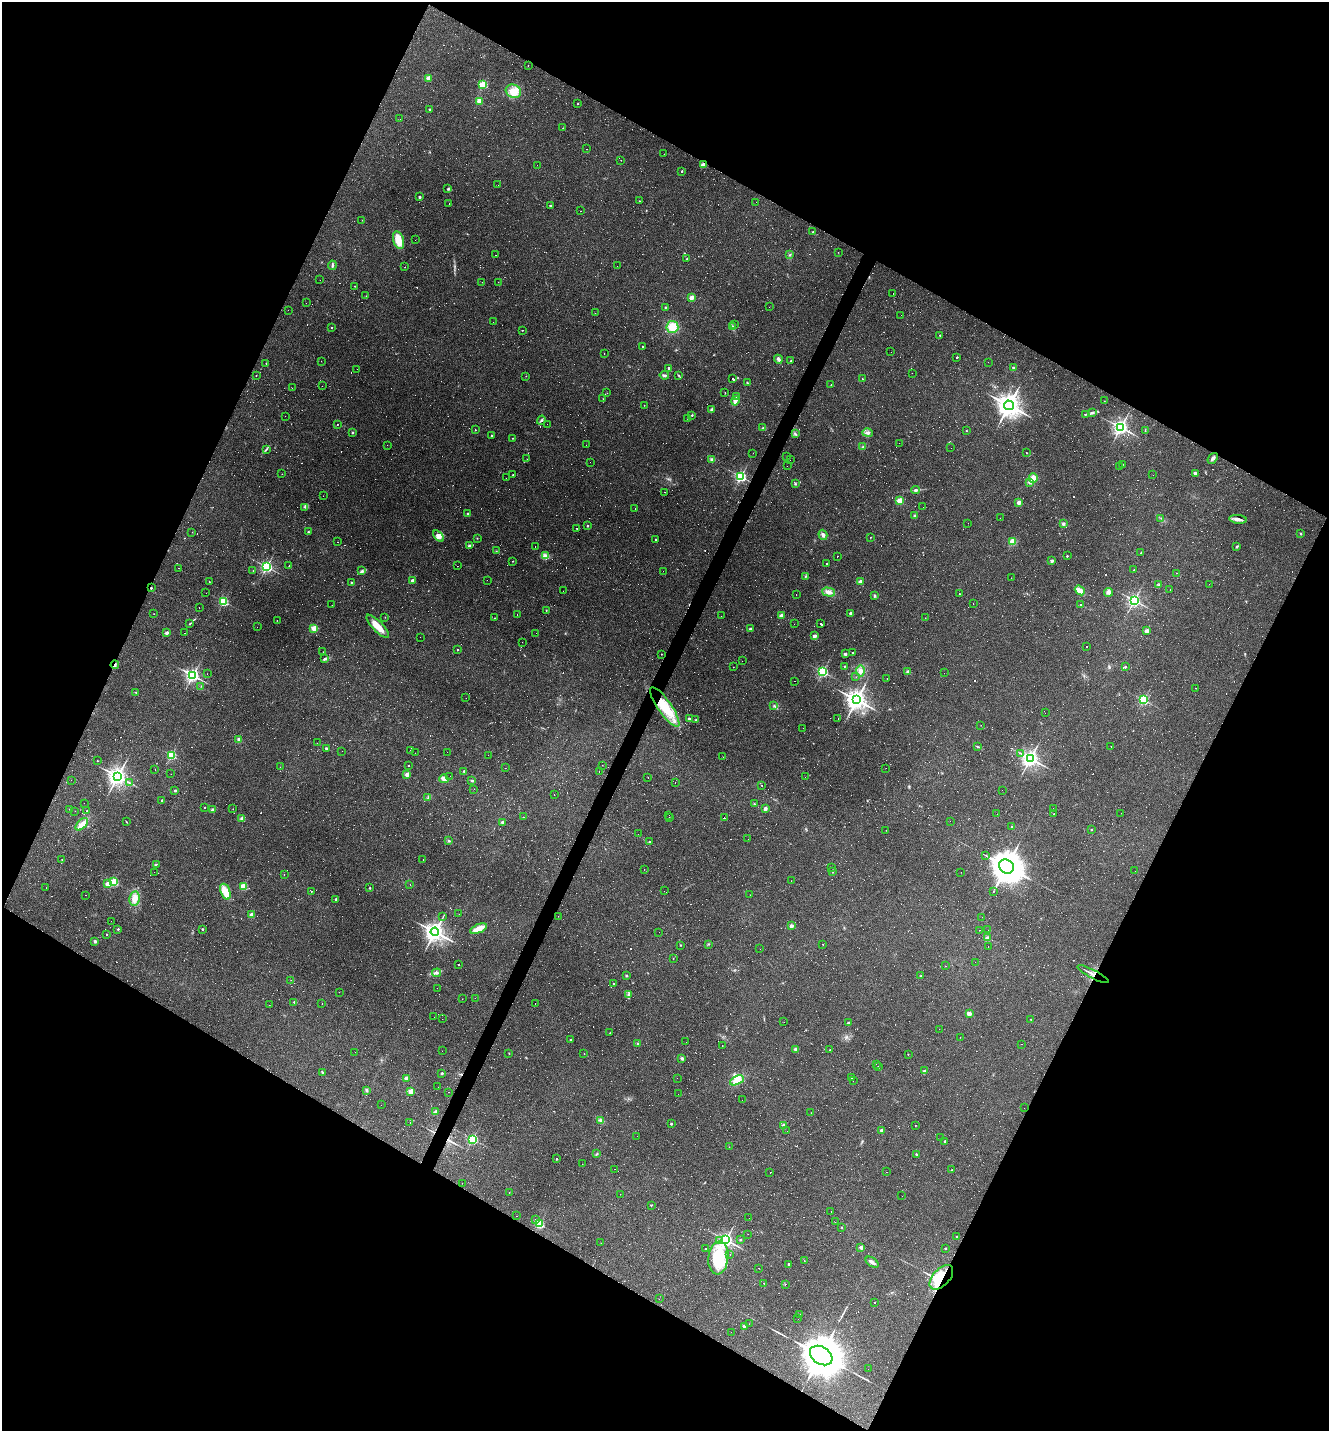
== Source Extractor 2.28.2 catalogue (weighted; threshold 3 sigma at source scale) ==
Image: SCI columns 278-5583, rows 1-5713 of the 5724 x 5713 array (HDU 1 of 3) = the unmasked area's bounding box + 8 px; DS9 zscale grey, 4 x 4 block average (1 PNG px = mean of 4 x 4 image px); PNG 1331 x 1433 px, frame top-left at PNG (2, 2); each listed source drawn as its Kron ellipse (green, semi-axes under 4 px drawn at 4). Shown black and unused: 46% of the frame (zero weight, under 2 of 3 exposures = <1% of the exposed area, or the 3 px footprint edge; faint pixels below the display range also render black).
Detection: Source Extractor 2.28.2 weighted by HDU 2 'WHT'. Background 0.0874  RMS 0.0064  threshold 0.0288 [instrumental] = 3 sigma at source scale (4.5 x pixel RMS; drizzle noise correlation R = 1.50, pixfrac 1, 0.05/0.05 arcsec/px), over >= 5 px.
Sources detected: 1328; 80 too faint to see at this stretch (4 x 4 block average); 2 inside a brighter object's white glare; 660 cosmic-ray / hot-pixel residue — neither listed nor drawn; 6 coinciding with a brighter row at this scale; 5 inside a brighter listed object's ellipse — not listed separately; of the other 575, all 500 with FLUX_AUTO >= 0.497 (the completeness limit of this list) listed and drawn (75 fainter detections not listed), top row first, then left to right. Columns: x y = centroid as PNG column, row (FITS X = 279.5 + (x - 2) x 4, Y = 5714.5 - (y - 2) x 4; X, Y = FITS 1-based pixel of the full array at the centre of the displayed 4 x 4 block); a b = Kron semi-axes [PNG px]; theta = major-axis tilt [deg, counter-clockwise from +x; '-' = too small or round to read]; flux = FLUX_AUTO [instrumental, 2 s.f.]
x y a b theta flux
528 65 2 2 - 0.75
428 78 2 2 - 82
483 85 2 2 - 320
513 91 8 6 -27 47
479 101 2 2 - 130
578 104 2 2 - 1.4
430 110 2 2 - 18
400 119 2 2 - 0.77
563 128 2 2 - 1.9
586 149 2 2 - 1.1
664 154 2 2 - 0.79
621 160 2 2 - 0.99
537 165 2 2 - 14
703 165 2 2 - 93
682 171 2 2 - 7.4
498 185 2 2 - 0.55
448 189 3 2 - 4.8
419 197 2 2 - 18
639 201 2 2 - 3.4
756 202 2 2 - 1.1
449 203 2 2 - 1.7
550 206 2 2 - 11
581 211 2 2 - 0.85
362 220 2 2 - 0.7
813 232 2 2 - 6.4
398 240 9 5 -74 61
415 240 2 2 - 1.7
838 252 2 2 - 0.72
496 255 2 2 - 16
790 255 3 2 - 2.8
687 259 2 2 - 2.3
332 265 5 2 - 6
617 266 2 2 - 0.52
405 267 2 2 - 1.7
320 280 2 2 - 0.68
482 282 2 2 - 1.2
498 282 2 2 - 0.7
355 286 2 2 - 1.7
893 293 2 2 - 0.6
366 296 2 2 - 0.77
691 298 2 2 - 78
306 303 2 2 - 0.74
665 307 2 2 - 2.9
769 307 2 2 - 0.6
288 310 2 2 - 0.9
595 313 2 2 - 0.68
901 315 2 2 - 0.6
493 322 2 2 - 0.8
735 325 2 2 - 2.8
672 327 6 6 - 51
733 327 3 2 - 2.4
332 328 2 2 - 4.7
522 330 2 2 - 1.4
940 335 2 2 - 5.7
643 347 2 2 - 7.2
891 352 2 2 - 0.57
604 354 2 2 - 1.2
957 357 2 2 - 8
778 359 4 3 - 9.2
321 361 2 2 - 0.63
791 361 2 2 - 2.4
988 362 2 2 - 0.88
266 364 2 2 - 1.6
669 368 2 2 - 20
1013 368 2 2 - 26
357 369 2 2 - 0.86
912 373 2 2 - 0.52
256 375 2 2 - 1.3
664 375 5 2 - 7.3
678 375 3 2 - 3.2
526 376 2 2 - 0.7
733 379 3 2 - 75
862 379 2 2 - 2.4
747 383 2 2 - 3.1
831 385 2 2 - 1.3
322 386 2 2 - 2.8
292 388 2 2 - 0.59
607 393 2 2 - 0.52
725 393 2 2 - 1.5
737 396 3 2 - 4.9
603 399 2 2 - 3.5
735 401 4 3 - 20
1104 401 2 2 - 0.83
644 405 2 2 - 2.1
1009 405 5 4 - 3000
711 409 3 2 - 5.8
1092 413 4 2 - 5.6
1085 414 2 2 - 2.6
692 415 2 2 - 7.5
285 416 2 2 - 0.57
687 418 2 2 - 3.6
541 420 5 3 - 5.7
337 424 2 2 - 2.2
547 424 2 2 - 0.58
1121 427 3 3 - 1100
763 428 3 2 - 3.8
475 430 2 2 - 2.8
1145 430 2 2 - 1.1
966 431 2 2 - 3.6
352 433 2 2 - 17
868 433 5 3 - 10
795 434 4 2 - 5.3
492 435 2 2 - 8.7
512 438 2 2 - 2.4
899 443 2 2 - 0.54
387 445 2 2 - 0.73
586 445 2 2 - 0.5
863 447 3 2 - 4.5
951 448 2 2 - 24
266 449 3 2 - 3.7
753 453 2 2 - 2.2
1026 453 2 2 - 1.4
787 456 2 2 - 0.71
1213 458 6 3 53 10
527 459 2 2 - 0.55
711 459 3 2 - 5.3
790 460 2 2 - 0.9
590 462 2 2 - 0.85
1123 464 2 2 - 0.69
787 466 2 2 - 3.2
1120 466 2 2 - 0.55
1195 473 3 2 - 9.8
282 474 2 2 - 1
513 475 2 2 - 1.8
1153 475 2 2 - 0.61
741 477 2 2 - 630
506 478 2 2 - 0.71
1033 478 5 4 - 21
1030 482 4 3 - 7.9
795 483 3 2 - 3.9
915 490 4 2 - 6.6
665 492 2 2 - 1.2
323 496 2 2 - 0.53
899 501 2 2 - 140
1019 503 2 2 - 65
305 507 2 2 - 2
923 507 2 2 - 1.5
635 509 2 2 - 21
468 514 2 2 - 24
915 515 2 2 - 4.7
1000 518 2 2 - 0.64
1161 518 2 2 - 1.2
1238 519 9 3 -6 16
968 523 2 2 - 0.75
1063 524 3 3 - 5.3
587 526 2 2 - 11
576 528 2 2 - 49
192 532 2 2 - 0.71
308 532 2 2 - 4.5
1301 534 2 2 - 2.9
823 535 5 3 - 9.1
439 536 6 4 -53 14
870 537 2 2 - 1.3
477 538 2 2 - 1.7
656 539 2 2 - 2.3
1013 541 4 3 - 25
337 542 2 2 - 0.99
469 546 3 3 - 5.9
535 546 2 2 - 1.1
1237 547 2 2 - 2
496 551 2 2 - 1.5
1141 553 2 2 - 5.7
545 556 4 3 - 19
837 556 2 2 - 1.1
1067 556 2 2 - 6.5
513 561 2 2 - 1.6
1052 561 3 2 - 6.6
827 563 2 2 - 37
289 566 2 2 - 1.7
457 566 2 2 - 0.58
267 567 2 2 - 710
179 568 2 2 - 0.96
1134 570 2 2 - 1.1
253 571 2 2 - 0.93
362 571 4 2 - 4.2
663 571 2 2 - 0.61
1176 573 2 2 - 1.6
806 576 3 2 - 3
1011 578 2 2 - 0.63
487 580 2 2 - 9.8
412 581 2 2 - 50
209 582 2 2 - 1.1
860 582 2 2 - 64
351 583 2 2 - 6.9
1209 584 2 2 - 0.59
1158 585 2 2 - 3.1
151 588 2 2 - 9.5
1170 589 2 2 - 1.3
1080 590 5 3 - 28
563 591 2 2 - 0.5
828 592 6 3 -16 18
1108 592 4 3 - 8.5
206 593 2 2 - 0.83
796 594 2 2 - 1.2
959 594 2 2 - 2.3
874 596 2 2 - 23
1134 600 2 2 - 820
224 601 2 2 - 460
973 603 2 2 - 3
332 605 2 2 - 0.58
1081 605 2 2 - 3.8
199 607 2 2 - 2.2
546 610 2 2 - 3.4
850 613 2 2 - 21
154 614 2 2 - 0.94
517 614 2 2 - 2.4
721 616 2 2 - 0.87
781 616 2 2 - 61
385 617 2 2 - 2.2
495 618 2 2 - 1.2
925 618 2 2 - 0.55
277 620 2 2 - 0.81
190 623 4 2 - 3.2
794 624 2 2 - 2.6
821 624 3 2 - 130
378 626 15 5 -46 48
257 627 2 2 - 1.7
314 628 2 2 - 190
750 629 2 2 - 25
1146 631 2 2 - 67
166 633 2 2 - 36
185 633 2 2 - 1.6
536 633 2 2 - 2.4
814 636 2 2 - 60
420 637 2 2 - 0.58
522 642 2 2 - 0.94
1087 647 2 2 - 1.9
458 649 2 2 - 6
323 652 2 2 - 0.92
853 653 2 2 - 100
661 654 2 2 - 1.1
845 654 2 2 - 34
324 658 2 2 - 1.8
742 661 2 2 - 0.57
115 665 4 2 - 5.9
844 666 2 2 - 4.5
733 667 2 2 - 0.83
1125 667 2 2 - 8
860 671 5 4 - 14
823 672 2 2 - 560
908 672 2 2 - 48
944 673 2 2 - 0.82
207 674 2 2 - 0.51
193 675 3 3 - 860
856 677 2 2 - 20
887 678 2 2 - 0.86
795 681 2 2 - 4.6
201 686 2 2 - 1.2
1196 688 2 2 - 1.1
136 692 2 2 - 2.5
466 698 2 2 - 6.6
856 700 4 4 - 2300
1143 700 2 2 - 520
774 706 2 2 - 1.6
665 707 23 7 -55 110
1045 713 2 2 - 0.77
689 719 3 2 - 7.4
838 719 2 2 - 0.74
696 720 2 2 - 4.9
981 725 2 2 - 0.82
803 728 2 2 - 0.54
239 740 2 2 - 68
317 743 2 2 - 0.68
977 746 2 2 - 2
1111 746 2 2 - 1.8
326 748 2 2 - 4.8
411 750 2 2 - 3.2
342 751 2 2 - 0.58
447 752 2 2 - 1
415 753 2 2 - 10
1021 753 2 2 - 1.7
171 755 2 2 - 400
488 755 2 2 - 0.54
723 757 2 2 - 0.51
1030 759 3 3 - 1500
97 761 2 2 - 4.1
602 765 2 2 - 0.67
408 766 2 2 - 3.8
280 767 2 2 - 1
505 768 2 2 - 0.56
886 768 2 2 - 0.59
155 769 2 2 - 0.51
464 771 2 2 - 10
599 772 2 2 - 1
171 774 2 2 - 0.56
407 774 2 2 - 77
118 776 3 3 - 1700
450 776 2 2 - 2.5
648 777 2 2 - 1.3
805 777 2 2 - 2
444 779 4 3 - 20
71 780 2 2 - 0.71
472 780 2 2 - 3.2
129 783 3 2 - 3.5
675 783 2 2 - 0.65
762 785 2 2 - 2.4
474 789 2 2 - 0.84
1002 790 2 2 - 1.6
175 791 2 2 - 19
554 795 2 2 - 1
428 797 3 2 - 2.9
162 800 2 2 - 11
84 803 2 2 - 0.56
754 804 2 2 - 3.9
204 808 2 2 - 3.3
1053 808 2 2 - 0.61
69 809 2 2 - 1.8
213 809 2 2 - 28
233 809 2 2 - 1.4
765 809 2 2 - 54
75 811 2 2 - 1.1
87 811 2 2 - 6.9
1121 813 2 2 - 0.54
997 814 2 2 - 0.58
1054 814 2 2 - 0.99
669 815 2 2 - 2.4
524 817 2 2 - 1.4
669 818 2 2 - 1.2
724 818 2 2 - 140
242 819 2 2 - 79
950 821 2 2 - 1.8
126 822 2 2 - 1.5
502 822 2 2 - 49
82 824 7 3 46 38
1012 827 2 2 - 7.8
886 830 2 2 - 1
1091 830 2 2 - 7.5
638 834 2 2 - 0.98
748 839 2 2 - 0.57
449 841 3 2 - 4.6
650 842 2 2 - 8
985 855 2 2 - 24
62 859 2 2 - 2.8
423 860 2 2 - 1.1
156 864 2 2 - 2.7
1006 866 8 6 -35 6900
831 868 2 2 - 0.53
644 869 2 2 - 0.54
833 871 3 2 - 3
1135 871 2 2 - 0.51
154 872 2 2 - 0.81
961 872 2 2 - 0.59
284 874 2 2 - 1.1
791 881 2 2 - 0.55
114 882 2 2 - 370
107 884 2 2 - 77
410 885 2 2 - 2.7
243 887 2 2 - 250
46 888 2 2 - 0.5
370 888 2 2 - 7.3
311 891 2 2 - 1.7
664 891 2 2 - 0.56
993 891 2 2 - 1.6
225 892 8 5 -69 54
85 895 2 2 - 1
750 895 2 2 - 0.65
134 898 7 5 79 29
336 899 2 2 - 12
459 914 2 2 - 0.52
251 915 2 2 - 79
443 916 2 2 - 0.61
558 916 2 2 - 4.1
982 917 2 2 - 0.59
111 921 2 2 - 2
791 926 2 2 - 55
118 929 2 2 - 10
202 929 2 2 - 13
478 929 9 4 22 38
979 930 2 2 - 1.5
988 930 2 2 - 2.6
435 932 4 4 - 2100
659 932 2 2 - 1.5
107 934 2 2 - 7.7
987 938 2 2 - 70
95 941 2 2 - 27
709 944 2 2 - 1.5
823 944 2 2 - 3
681 945 2 2 - 3.7
988 946 2 2 - 1.8
760 949 2 2 - 0.76
673 958 2 2 - 1.2
975 962 2 2 - 0.54
458 964 2 2 - 62
945 966 2 2 - 1.2
437 973 4 3 - 6.9
1093 974 17 2 -28 15
626 975 2 2 - 13
921 975 2 2 - 1.3
291 980 2 2 - 0.78
614 984 2 2 - 4
437 988 2 2 - 0.6
339 992 2 2 - 0.72
628 995 2 2 - 3.1
475 998 2 2 - 0.63
462 999 2 2 - 1
294 1002 3 2 - 2
535 1003 2 2 - 0.91
322 1004 2 2 - 1.4
269 1005 2 2 - 0.7
969 1014 2 2 - 86
434 1017 2 2 - 0.53
442 1019 2 2 - 0.65
1031 1019 2 2 - 3.2
784 1022 2 2 - 1
848 1023 2 2 - 12
939 1029 2 2 - 0.91
610 1033 2 2 - 1.5
960 1037 2 2 - 1.7
570 1040 2 2 - 3.7
686 1042 2 2 - 0.59
637 1043 2 2 - 2.3
1021 1044 2 2 - 1.2
722 1046 2 2 - 0.89
796 1049 2 2 - 48
830 1050 2 2 - 1.9
442 1051 2 2 - 0.71
355 1052 2 2 - 3.6
509 1053 2 2 - 1.2
584 1054 2 2 - 1.6
908 1054 2 2 - 1.3
682 1058 2 2 - 32
876 1064 2 2 - 0.82
878 1067 2 2 - 11
924 1071 2 2 - 23
323 1072 4 2 - 2.6
442 1073 2 2 - 16
851 1077 2 2 - 1.9
406 1078 2 2 - 66
677 1078 2 2 - 1.1
737 1080 7 4 27 34
853 1080 2 2 - 2
438 1087 2 2 - 0.56
366 1090 2 2 - 6.6
410 1091 2 2 - 110
449 1092 2 2 - 2.1
678 1094 2 2 - 0.51
742 1100 2 2 - 0.74
381 1105 2 2 - 0.65
1024 1108 2 2 - 0.61
436 1112 2 2 - 71
811 1113 2 2 - 0.67
601 1121 3 3 - 9.9
410 1122 2 2 - 0.55
671 1124 2 2 - 12
784 1125 2 2 - 47
915 1125 2 2 - 2.1
881 1130 2 2 - 34
787 1131 2 2 - 0.99
637 1136 2 2 - 3
941 1138 2 2 - 0.7
472 1139 2 2 - 570
945 1141 2 2 - 14
729 1147 2 2 - 1.2
597 1154 3 2 - 3.5
916 1154 2 2 - 10
556 1159 2 2 - 6.9
582 1164 2 2 - 3
615 1169 2 2 - 0.5
952 1170 2 2 - 3.8
770 1172 2 2 - 1.6
887 1172 2 2 - 1.2
462 1183 2 2 - 0.51
509 1193 2 2 - 2.4
620 1194 2 2 - 0.86
902 1196 2 2 - 0.53
651 1205 2 2 - 9.8
831 1211 2 2 - 0.62
517 1216 2 2 - 3.6
749 1218 2 2 - 1.7
536 1219 2 2 - 3
835 1222 2 2 - 1.1
539 1224 2 2 - 420
841 1227 2 2 - 2.1
748 1234 2 2 - 0.72
957 1237 2 2 - 20
720 1240 2 2 - 1.6
726 1240 3 3 - 1100
740 1240 2 2 - 9.6
601 1243 2 2 - 0.51
861 1247 2 2 - 43
945 1248 2 2 - 6.4
706 1249 2 2 - 58
730 1255 2 2 - 2.3
718 1258 16 10 84 170
804 1260 2 2 - 0.84
872 1262 7 3 -35 12
788 1264 2 2 - 13
759 1268 2 2 - 1.1
941 1277 15 8 47 73
764 1283 2 2 - 2
785 1285 2 2 - 170
659 1299 2 2 - 0.61
874 1303 2 2 - 1.2
800 1314 2 2 - 1.3
798 1319 2 2 - 0.68
749 1324 2 2 - 0.59
744 1326 2 2 - 44
731 1332 2 2 - 0.7
821 1356 12 8 -33 16000
868 1369 2 2 - 0.5
Overlapping masked pixels (flux is a lower limit): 6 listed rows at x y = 703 165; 151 588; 115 665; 665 707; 1093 974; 941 1277
Diffuse or blended objects may show on this block-average render without a row.